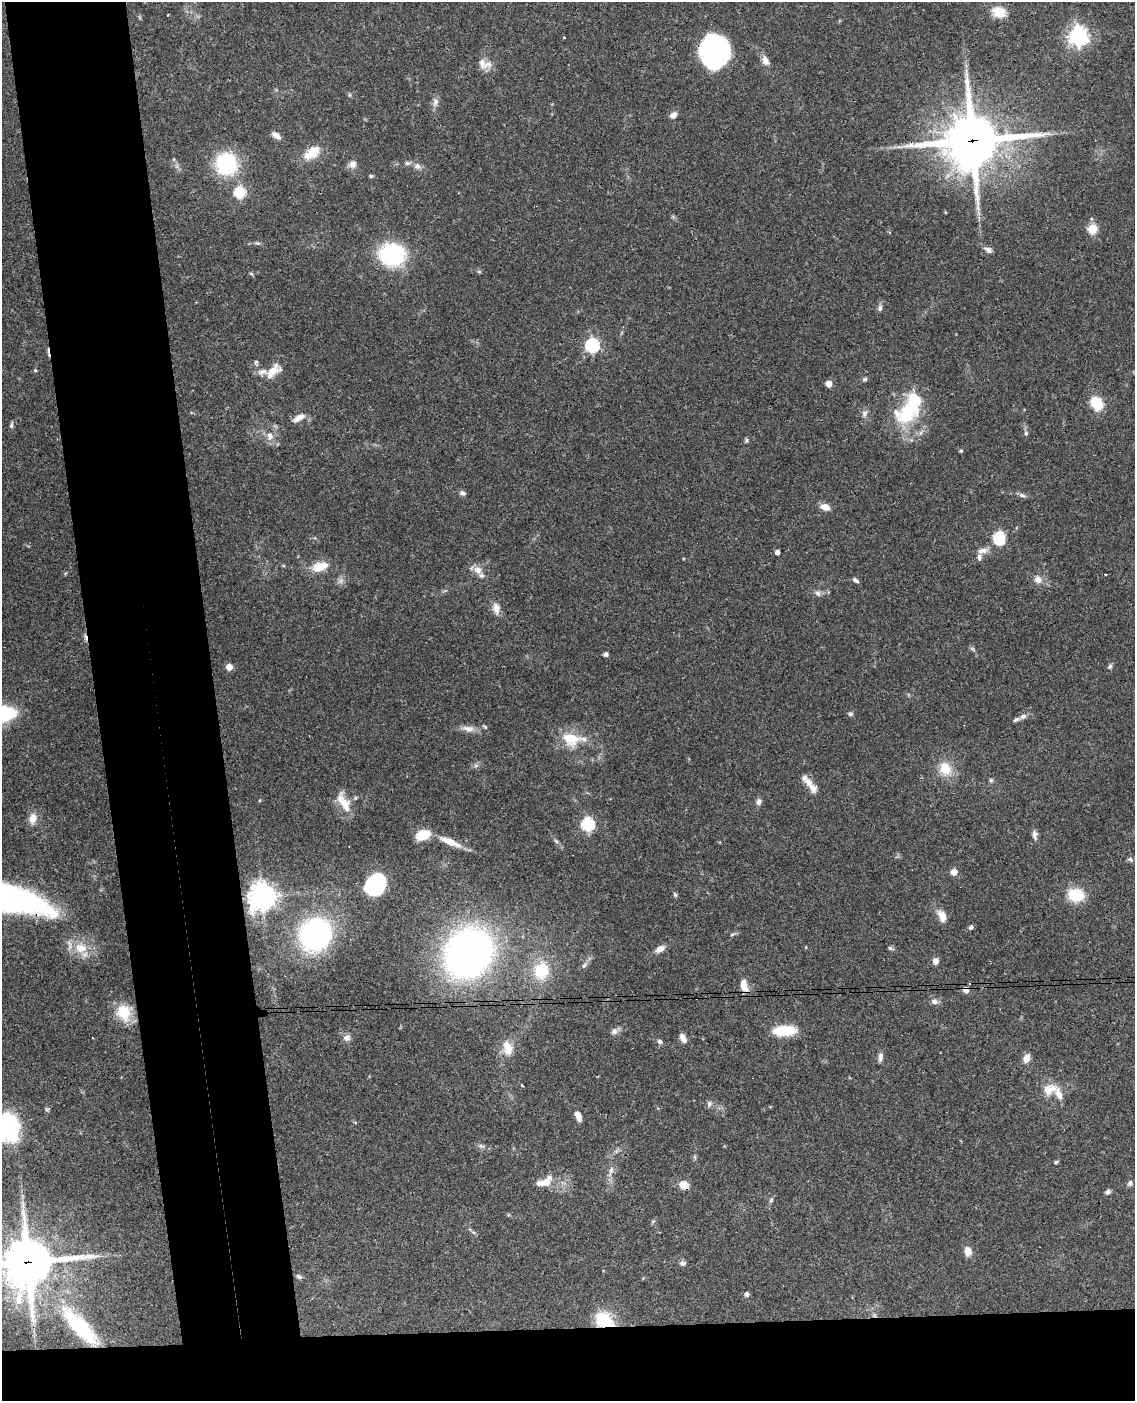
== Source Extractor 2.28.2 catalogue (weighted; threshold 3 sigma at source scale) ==
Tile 11 of 4 x 3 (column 3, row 3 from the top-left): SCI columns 2325-3457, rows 243-1641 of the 4648 x 4580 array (HDU 1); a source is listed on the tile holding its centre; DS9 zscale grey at full resolution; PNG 1137 x 1403 px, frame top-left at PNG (2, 2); no overlay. Shown black and unused: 15% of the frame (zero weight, under 3 of 4 exposures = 6% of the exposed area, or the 3 px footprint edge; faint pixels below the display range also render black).
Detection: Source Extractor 2.28.2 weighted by HDU 2 'WHT'; one run over the whole footprint, this tile lists its part. Background 0.0901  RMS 0.0036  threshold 0.0161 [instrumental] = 3 sigma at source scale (4.5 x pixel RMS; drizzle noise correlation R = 1.50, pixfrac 1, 0.05/0.05 arcsec/px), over >= 5 px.
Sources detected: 147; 1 too faint to see at this stretch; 2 inside a brighter object's white glare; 3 cosmic-ray / hot-pixel residue — not listed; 11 inside a brighter listed object's ellipse — not listed separately; the other 130 listed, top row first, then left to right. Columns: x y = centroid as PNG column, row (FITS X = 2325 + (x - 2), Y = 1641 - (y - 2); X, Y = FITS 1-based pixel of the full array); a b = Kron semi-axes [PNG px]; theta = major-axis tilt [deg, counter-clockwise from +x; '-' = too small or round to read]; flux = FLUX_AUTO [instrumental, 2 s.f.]
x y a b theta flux
999 12 17 12 -21 6.3
168 15 2 2 - 0.26
1078 36 7 7 - 180
564 37 3 2 - 0.23
713 51 28 24 -63 40
765 61 13 9 -65 2.4
485 66 21 9 19 3.1
349 95 5 5 - 0.54
435 102 13 7 77 1.8
673 115 10 7 40 1.7
276 135 13 6 -38 2
973 141 21 18 7 1900
312 153 24 13 35 7.2
173 159 5 3 - 0.41
407 163 7 6 - 0.89
226 164 20 19 - 31
353 164 11 9 62 2.1
417 166 9 8 - 1.6
371 176 6 5 - 0.51
240 192 6 5 - 32
673 217 5 5 - 0.5
1092 229 5 5 - 17
258 243 7 5 -18 0.7
988 250 11 7 -32 1.4
392 255 26 22 -7 32
479 272 6 4 -1 0.48
251 274 6 4 -2 0.46
880 308 9 6 77 1.2
592 345 6 6 - 62
256 362 7 5 -65 0.74
35 370 4 4 - 0.48
273 371 24 12 42 5.3
865 379 6 5 - 0.83
829 384 5 5 - 5.3
1097 403 13 10 -53 11
864 413 11 7 71 1.5
907 414 31 22 63 21
299 418 15 6 32 2.9
11 425 9 4 82 0.77
1026 433 5 5 - 0.64
270 436 11 9 -76 2.7
747 440 6 5 - 0.6
961 451 4 4 - 0.43
462 493 8 6 -19 1.1
1022 495 9 5 -16 1.1
825 507 9 7 -15 3.3
999 538 14 12 77 13
983 551 14 7 8 2.3
777 552 4 4 - 1.8
319 567 21 11 18 6.3
478 570 12 10 -40 3
856 580 9 4 -39 0.83
1038 580 10 10 - 2.6
818 593 9 7 -69 1.3
496 608 15 10 -80 2.9
972 649 7 4 -45 0.68
606 654 4 4 - 1.3
1110 666 7 5 63 0.86
229 667 5 4 - 4.7
850 714 6 6 - 0.68
1023 716 10 6 25 1.4
485 727 8 4 -41 0.54
468 729 19 8 -8 2.8
571 739 26 17 -10 11
476 766 7 4 1 0.77
945 769 16 13 -60 8.1
991 780 6 5 - 0.69
810 785 25 8 -53 3.9
355 798 6 5 - 0.62
759 802 8 7 - 1.3
345 805 28 11 -69 6.2
33 818 15 10 80 3.2
588 824 6 6 - 49
423 835 17 12 19 6.6
1035 835 13 6 -83 1.6
450 841 30 8 -23 6.3
556 841 7 4 -45 0.67
1130 860 7 6 - 0.82
954 872 5 5 - 4.6
375 885 22 18 50 27
675 895 7 5 -63 0.61
1076 895 16 13 -8 13
262 897 10 9 - 360
4 898 88 25 -11 120
942 916 16 9 -62 3.5
971 927 6 5 - 0.89
732 934 8 3 44 0.51
315 935 31 27 58 68
81 948 18 13 -8 7.2
890 948 6 5 - 0.66
660 949 12 7 30 2.6
468 953 39 33 53 200
935 961 8 7 - 1.6
584 966 8 5 61 0.94
541 970 23 20 83 14
744 985 15 7 -78 4.4
966 989 8 7 - 1.9
934 1001 9 7 -8 1.5
124 1012 21 18 -70 8.5
614 1031 8 7 - 1.6
784 1031 23 10 2 13
347 1038 9 8 - 1.6
683 1038 10 6 -62 2.3
660 1041 7 6 - 0.97
508 1048 20 12 -80 5.3
880 1058 12 6 89 1.5
1026 1058 10 7 68 2.8
522 1086 3 3 - 0.68
1049 1089 20 13 18 5.8
709 1104 8 7 - 1.1
578 1116 10 5 -70 2.9
8 1127 31 23 -81 34
481 1146 10 5 -17 1.1
695 1157 6 4 -71 0.52
1056 1162 6 4 24 0.49
611 1171 18 6 73 2.2
544 1182 22 10 23 5.8
1130 1183 6 6 - 1.1
683 1185 13 10 -25 3.4
1108 1192 7 6 - 1
771 1200 7 4 54 0.63
653 1221 6 4 19 0.47
473 1232 7 4 -19 0.59
968 1251 10 8 -84 3.1
28 1262 18 18 - 1300
683 1263 8 6 4 1
299 1276 8 5 -31 0.82
747 1294 5 4 - 1.3
604 1320 23 16 -27 13
80 1327 50 15 -47 31
Overlapping masked pixels (flux is a lower limit): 8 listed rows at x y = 713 51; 973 141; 4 898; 966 989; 683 1185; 28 1262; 604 1320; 80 1327
Isophote crosses this tile's border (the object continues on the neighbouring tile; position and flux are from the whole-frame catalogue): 4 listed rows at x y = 4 898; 8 1127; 28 1262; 80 1327